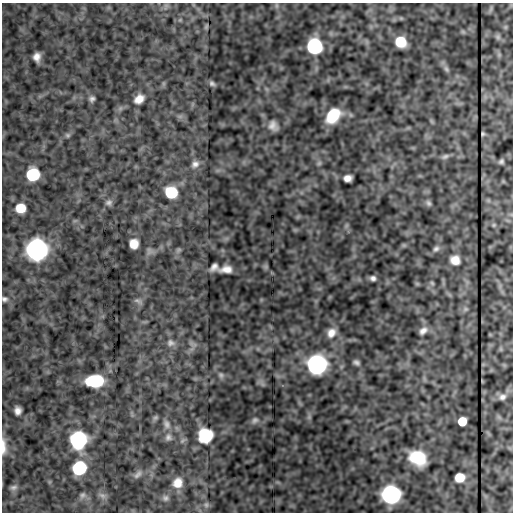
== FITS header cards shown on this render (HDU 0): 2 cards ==
NAXIS1  =                  511
NAXIS2  =                  510

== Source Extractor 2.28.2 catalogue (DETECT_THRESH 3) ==
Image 511 x 510 px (HDU 0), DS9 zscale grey, 1 PNG px = 1 image px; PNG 515 x 514 px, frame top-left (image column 1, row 510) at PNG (2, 3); no overlay
Background -0.621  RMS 3.9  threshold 11.7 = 3 sigma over >= 5 px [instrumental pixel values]
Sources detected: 73; all 73 listed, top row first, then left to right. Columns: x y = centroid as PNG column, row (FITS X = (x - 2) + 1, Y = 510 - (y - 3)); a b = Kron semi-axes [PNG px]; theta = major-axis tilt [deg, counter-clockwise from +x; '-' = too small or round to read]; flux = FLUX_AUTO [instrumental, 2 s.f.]
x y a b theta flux
276 5 9 4 -90 500
511 5 6 4 89 380
166 6 9 6 72 820
491 9 11 4 69 670
180 20 5 5 - 370
206 26 6 4 64 390
505 27 7 6 - 500
463 32 6 6 - 460
498 37 8 7 - 740
401 42 9 8 - 7900
314 46 9 9 - 48000
37 57 8 6 -87 1800
446 69 11 6 -58 870
212 83 8 6 -41 730
92 99 7 7 - 810
139 99 13 10 36 2600
333 115 14 10 48 11000
180 116 7 4 18 590
273 126 9 7 -61 1800
483 134 3 3 - 350
68 135 7 6 - 540
445 156 10 6 21 710
501 161 4 4 - 530
319 163 7 5 45 500
195 164 11 9 34 1600
33 174 9 8 - 22000
348 178 7 6 - 1800
171 192 9 8 - 16000
109 203 9 8 - 950
428 203 8 6 -65 640
21 208 8 7 - 5900
494 225 5 5 - 320
134 244 8 8 - 3400
436 249 9 6 33 780
36 250 9 9 - 290000
178 250 9 5 27 560
455 260 9 8 - 2900
214 267 8 6 46 1200
226 269 12 6 6 2300
373 278 5 4 - 830
432 283 6 5 - 380
4 299 8 6 -9 750
138 301 12 6 -25 850
465 309 7 6 - 550
423 331 9 6 42 1300
331 333 12 10 62 2400
171 343 12 10 -14 1600
501 349 7 4 -90 370
356 362 6 4 -29 720
316 364 10 9 - 140000
221 375 9 7 -53 780
94 381 15 9 4 16000
502 397 12 9 11 1600
18 411 7 6 - 1600
155 418 7 6 - 570
255 420 8 7 - 790
462 421 6 6 - 9900
167 424 13 9 -67 1700
205 435 13 12 - 10000
168 437 10 10 - 1400
78 440 9 9 - 78000
3 447 20 6 -89 2900
418 458 15 12 -31 10000
79 468 9 8 - 31000
138 474 14 7 46 1200
460 477 8 7 - 4800
178 483 13 12 - 3600
14 487 10 7 8 910
391 494 10 9 - 120000
82 495 9 7 60 880
102 495 11 7 -29 1000
165 498 9 9 - 1000
206 505 8 6 76 730
At the frame edge (FLAGS 8, measured only in part): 2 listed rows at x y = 4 299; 3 447